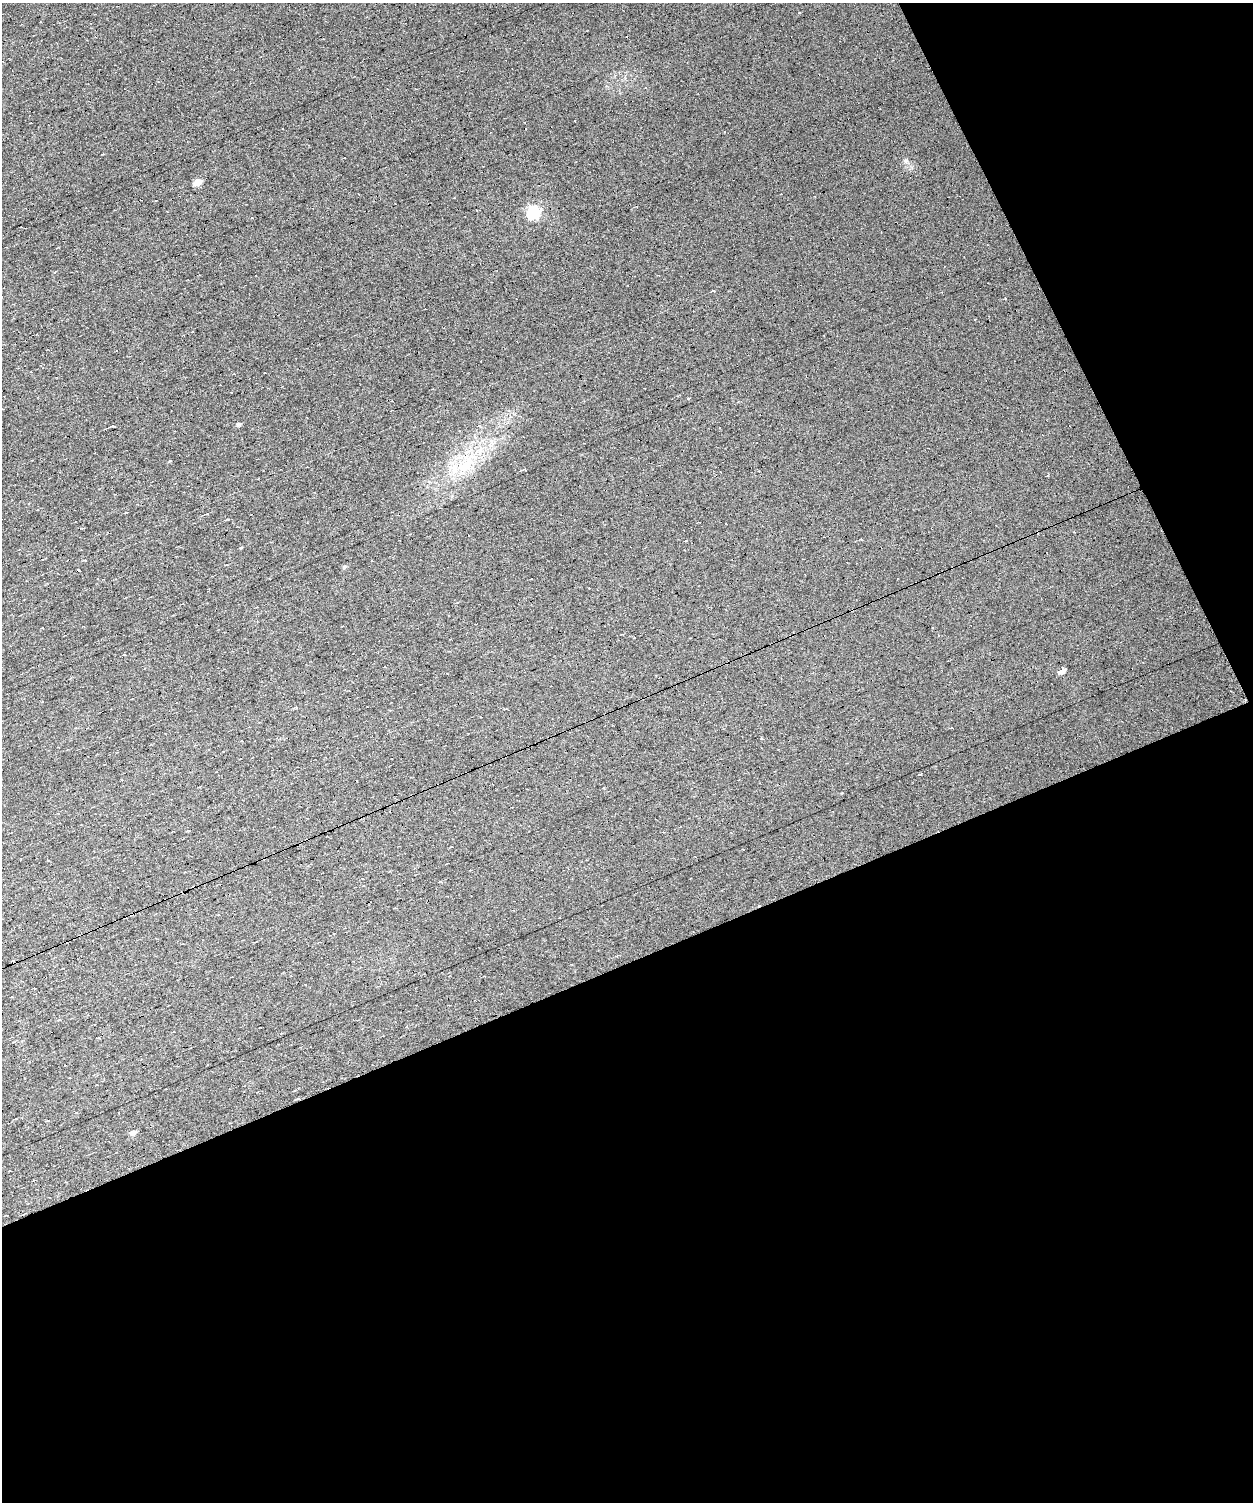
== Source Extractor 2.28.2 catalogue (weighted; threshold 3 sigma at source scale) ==
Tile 9 of 3 x 3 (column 3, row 3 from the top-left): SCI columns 2504-3754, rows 117-1616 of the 3754 x 4701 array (HDU 1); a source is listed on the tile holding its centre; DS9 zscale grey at full resolution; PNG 1255 x 1504 px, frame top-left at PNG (2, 3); no overlay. Shown black and unused: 43% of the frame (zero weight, under 5 of 9 exposures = <1% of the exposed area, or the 3 px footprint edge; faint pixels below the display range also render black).
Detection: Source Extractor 2.28.2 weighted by HDU 2 'WHT'; one run over the whole footprint, this tile lists its part. Background 0.0119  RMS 0.0071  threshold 0.0291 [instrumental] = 3 sigma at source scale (4.09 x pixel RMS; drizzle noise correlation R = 1.36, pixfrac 0.8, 0.0396/0.0396 arcsec/px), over >= 5 px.
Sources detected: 45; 17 cosmic-ray / hot-pixel residue — not listed; the other 28 listed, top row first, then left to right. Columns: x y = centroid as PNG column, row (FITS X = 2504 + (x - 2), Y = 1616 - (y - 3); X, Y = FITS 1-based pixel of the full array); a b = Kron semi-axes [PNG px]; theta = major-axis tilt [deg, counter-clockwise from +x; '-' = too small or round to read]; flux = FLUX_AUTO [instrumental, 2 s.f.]
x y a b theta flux
799 13 3 2 - 0.92
198 182 5 4 - 11
533 213 6 6 - 94
714 290 3 3 - 3.5
2 296 3 3 - 0.77
1005 298 3 2 - 0.45
975 320 3 2 - 0.5
517 341 2 2 - 0.5
688 399 3 2 - 1.1
238 424 5 4 - 1.4
113 426 5 3 - 1.2
479 426 6 4 -21 0.85
465 466 25 17 23 22
525 469 4 3 - 0.7
207 513 3 3 - 1.1
227 519 4 2 - 0.48
861 539 3 2 - 0.62
344 567 6 3 71 0.75
623 635 3 2 - 0.62
938 635 4 3 - 0.38
634 637 3 3 - 1.6
124 654 4 3 - 0.5
1061 670 5 3 - 600
604 788 3 3 - 0.93
188 830 4 2 - 0.44
298 1098 4 3 - 0.96
119 1113 3 2 - 0.36
133 1133 6 5 - 2.9
Overlapping masked pixels (flux is a lower limit): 1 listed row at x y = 298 1098
Isophote crosses this tile's border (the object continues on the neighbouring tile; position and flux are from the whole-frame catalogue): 1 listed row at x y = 2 296
Unlisted compact peaks at least as high as the median listed source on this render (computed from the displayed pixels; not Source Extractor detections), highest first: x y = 906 160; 241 548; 170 461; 912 167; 491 449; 515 414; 724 132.